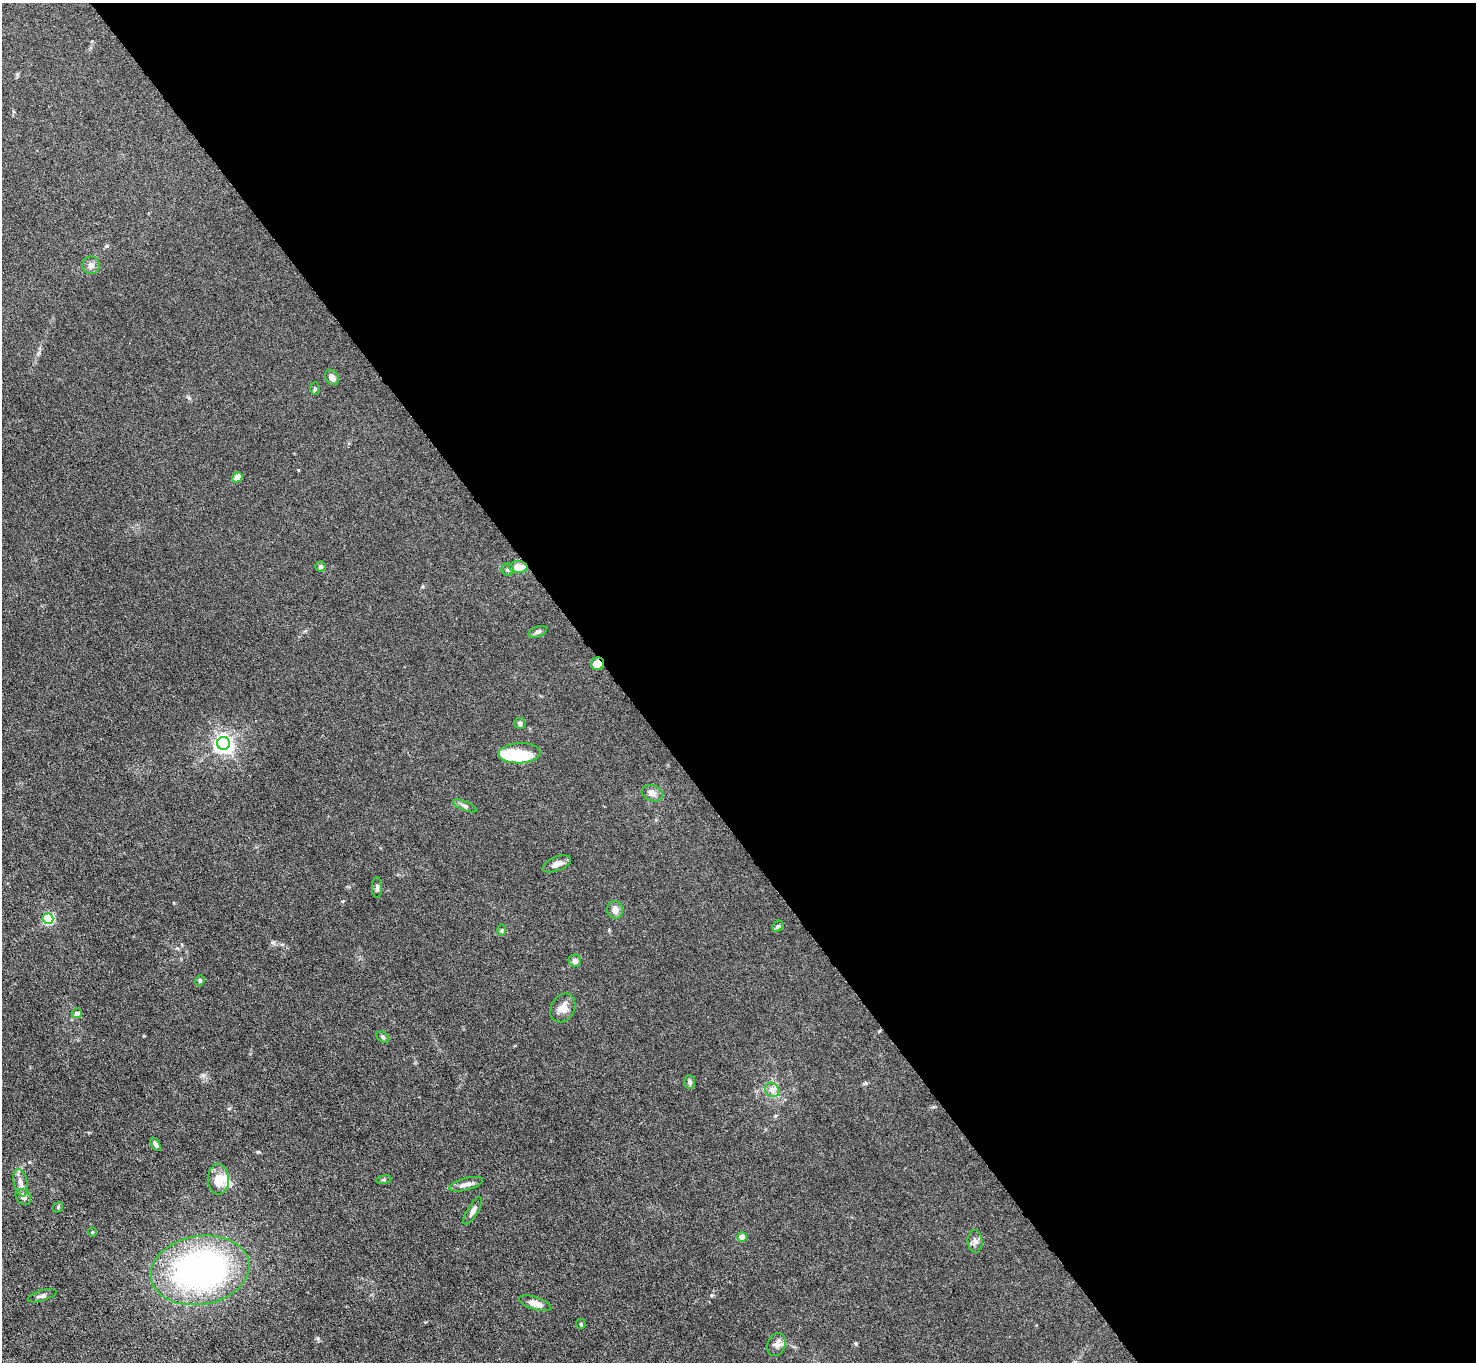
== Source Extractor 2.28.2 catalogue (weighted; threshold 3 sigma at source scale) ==
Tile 8 of 4 x 4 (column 4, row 2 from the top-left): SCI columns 4421-5894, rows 2875-4234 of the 5894 x 5888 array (HDU 1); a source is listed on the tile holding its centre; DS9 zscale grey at full resolution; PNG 1478 x 1364 px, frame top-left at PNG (2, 3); each listed source drawn as its Kron ellipse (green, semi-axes under 4 px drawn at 4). Shown black and unused: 58% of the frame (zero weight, under 4 of 8 exposures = <1% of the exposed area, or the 3 px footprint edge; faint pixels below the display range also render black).
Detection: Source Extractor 2.28.2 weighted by HDU 2 'WHT'; one run over the whole footprint, this tile lists its part. Background 0.0261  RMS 0.0022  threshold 0.00888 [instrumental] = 3 sigma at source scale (4.09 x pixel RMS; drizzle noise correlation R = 1.36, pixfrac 0.8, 0.05/0.05 arcsec/px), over >= 5 px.
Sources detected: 47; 2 inside a brighter object's white glare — neither listed nor drawn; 2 inside a brighter listed object's ellipse — not listed separately; the other 43 listed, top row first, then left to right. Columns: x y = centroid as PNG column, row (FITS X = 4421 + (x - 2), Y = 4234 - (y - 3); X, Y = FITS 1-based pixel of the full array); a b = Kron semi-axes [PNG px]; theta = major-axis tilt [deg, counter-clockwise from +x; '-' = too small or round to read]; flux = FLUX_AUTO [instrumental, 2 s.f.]
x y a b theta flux
91 265 9 9 - 0.89
332 377 8 6 -56 1
315 388 6 4 88 0.31
237 477 5 4 - 1.2
321 566 5 5 - 0.38
518 567 9 6 0 2.9
508 570 6 6 - 0.46
538 632 9 5 21 0.52
597 664 7 6 - 2.3
520 723 5 5 - 0.57
223 743 6 6 - 89
520 753 21 10 2 3.5
652 793 11 8 -19 1.2
465 806 12 4 -23 0.55
557 864 15 7 21 1.3
377 887 10 5 -90 0.54
615 910 9 8 - 1.4
48 919 5 5 - 18
778 926 6 4 42 0.35
502 930 6 4 89 0.29
575 961 6 6 - 0.72
200 981 6 4 69 0.25
563 1008 15 11 60 1.9
77 1013 5 5 - 0.71
383 1037 7 5 -36 0.38
690 1082 7 5 -87 0.46
772 1090 8 6 -45 0.82
156 1144 7 4 -59 0.65
218 1179 15 10 -88 3.4
384 1180 7 4 9 0.3
21 1183 14 6 -76 1.2
466 1184 17 6 14 1.1
23 1197 9 6 -48 0.79
58 1207 6 4 50 0.23
473 1211 16 5 58 0.91
92 1232 4 4 - 0.19
742 1237 5 4 - 2.1
975 1241 11 7 -85 0.82
200 1270 50 34 10 64
42 1296 15 5 17 0.68
535 1303 16 6 -17 1.9
581 1324 5 4 - 0.22
776 1344 12 9 68 1.1
Overlapping masked pixels (flux is a lower limit): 2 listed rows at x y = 518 567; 597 664
Unlisted compact peaks at least as high as the median listed source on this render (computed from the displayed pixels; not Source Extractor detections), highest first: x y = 318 1338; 258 1152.